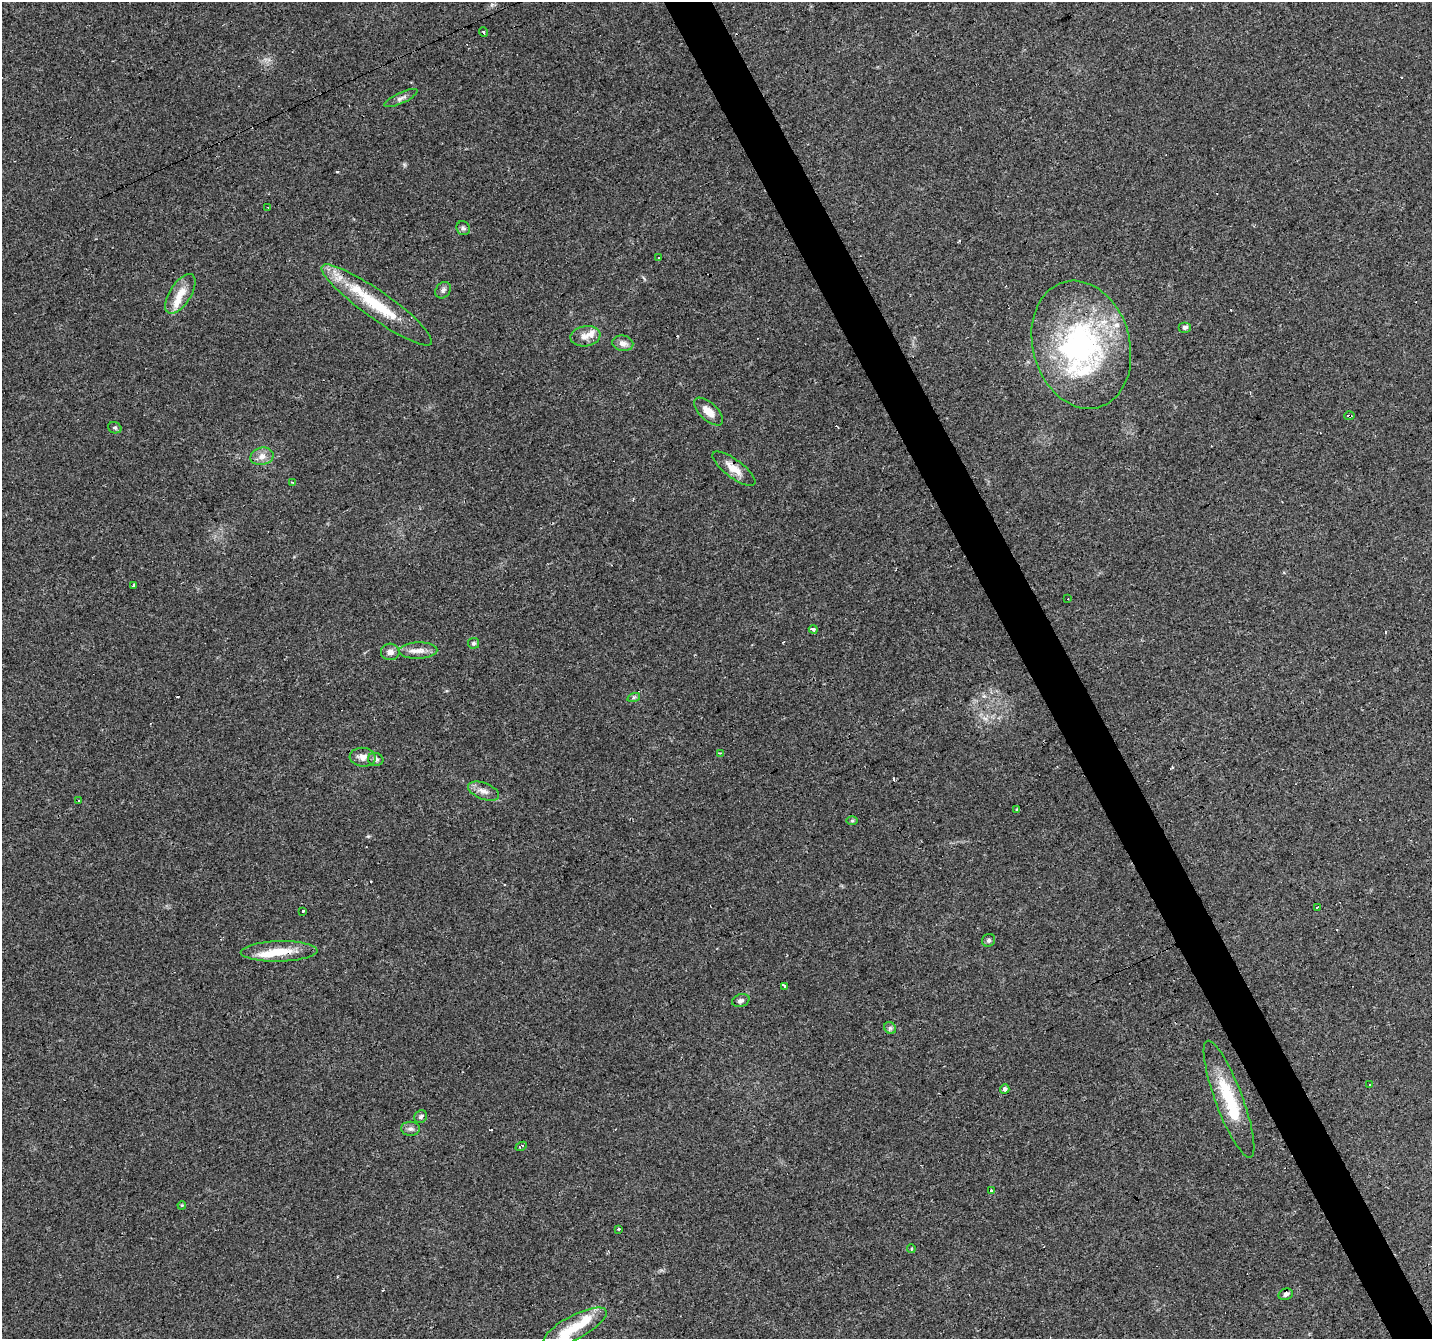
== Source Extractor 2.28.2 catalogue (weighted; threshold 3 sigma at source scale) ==
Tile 6 of 4 x 4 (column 2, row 2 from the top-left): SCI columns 1431-2860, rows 2827-4163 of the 5720 x 5594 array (HDU 1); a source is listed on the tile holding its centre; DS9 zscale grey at full resolution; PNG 1434 x 1341 px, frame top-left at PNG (2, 2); each listed source drawn as its Kron ellipse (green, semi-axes under 4 px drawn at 4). Shown black and unused: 3% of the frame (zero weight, under 3 of 4 exposures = <1% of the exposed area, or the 3 px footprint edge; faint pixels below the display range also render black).
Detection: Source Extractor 2.28.2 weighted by HDU 2 'WHT'; one run over the whole footprint, this tile lists its part. Background 0.0436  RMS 0.005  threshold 0.0225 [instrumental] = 3 sigma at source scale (4.5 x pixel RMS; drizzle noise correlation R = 1.50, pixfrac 1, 0.0396/0.0396 arcsec/px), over >= 5 px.
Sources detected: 78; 2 inside a brighter object's white glare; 17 cosmic-ray / hot-pixel residue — neither listed nor drawn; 8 inside a brighter listed object's ellipse — not listed separately; the other 51 listed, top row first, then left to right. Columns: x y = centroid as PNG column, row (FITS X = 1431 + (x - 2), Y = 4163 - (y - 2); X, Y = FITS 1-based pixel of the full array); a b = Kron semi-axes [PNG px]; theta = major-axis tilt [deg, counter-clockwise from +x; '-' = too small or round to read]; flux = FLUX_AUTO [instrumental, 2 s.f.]
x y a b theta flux
483 32 5 3 - 0.74
401 98 18 5 25 2.2
268 207 3 3 - 0.66
463 228 7 6 - 1.2
658 258 3 3 - 0.68
443 290 9 7 52 1.5
180 294 22 10 57 7.6
377 305 67 13 -35 28
1185 327 6 5 - 1.3
585 336 15 10 10 4.4
623 343 11 7 -11 2.8
1081 345 65 48 -74 100
709 412 18 8 -44 5.6
1349 416 5 3 - 6.5
115 428 7 5 -21 0.95
262 456 12 8 14 3.5
734 469 26 9 -37 7
292 482 3 2 - 0.39
134 585 3 3 - 5
1068 599 2 2 - 0.39
813 629 4 3 - 2.9
473 643 5 5 - 0.94
418 650 19 8 1 4.4
390 652 9 8 - 2.7
634 697 6 4 19 0.87
720 753 3 3 - 0.54
363 757 13 9 -4 3.7
376 759 8 6 -15 1.7
483 791 16 8 -21 3.5
79 801 3 2 - 0.51
1017 809 4 4 - 2.6
852 820 6 4 0 0.68
1318 907 4 2 - 0.59
302 911 3 3 - 2.2
989 940 7 6 - 1.3
279 951 38 10 1 12
785 986 3 3 - 8.5
741 1001 9 6 18 1.5
890 1028 6 5 - 1.2
1369 1085 3 3 - 0.67
1005 1089 5 5 - 1.3
1229 1099 62 13 -70 27
421 1117 7 6 - 1.3
410 1129 9 7 0 1.8
521 1146 6 3 25 0.87
991 1190 4 3 - 2.4
182 1205 4 3 - 0.45
619 1229 3 3 - 1
911 1249 4 3 - 0.64
1286 1294 7 5 20 1.7
575 1327 35 12 28 12
Overlapping masked pixels (flux is a lower limit): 3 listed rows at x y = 1349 416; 734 469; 279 951